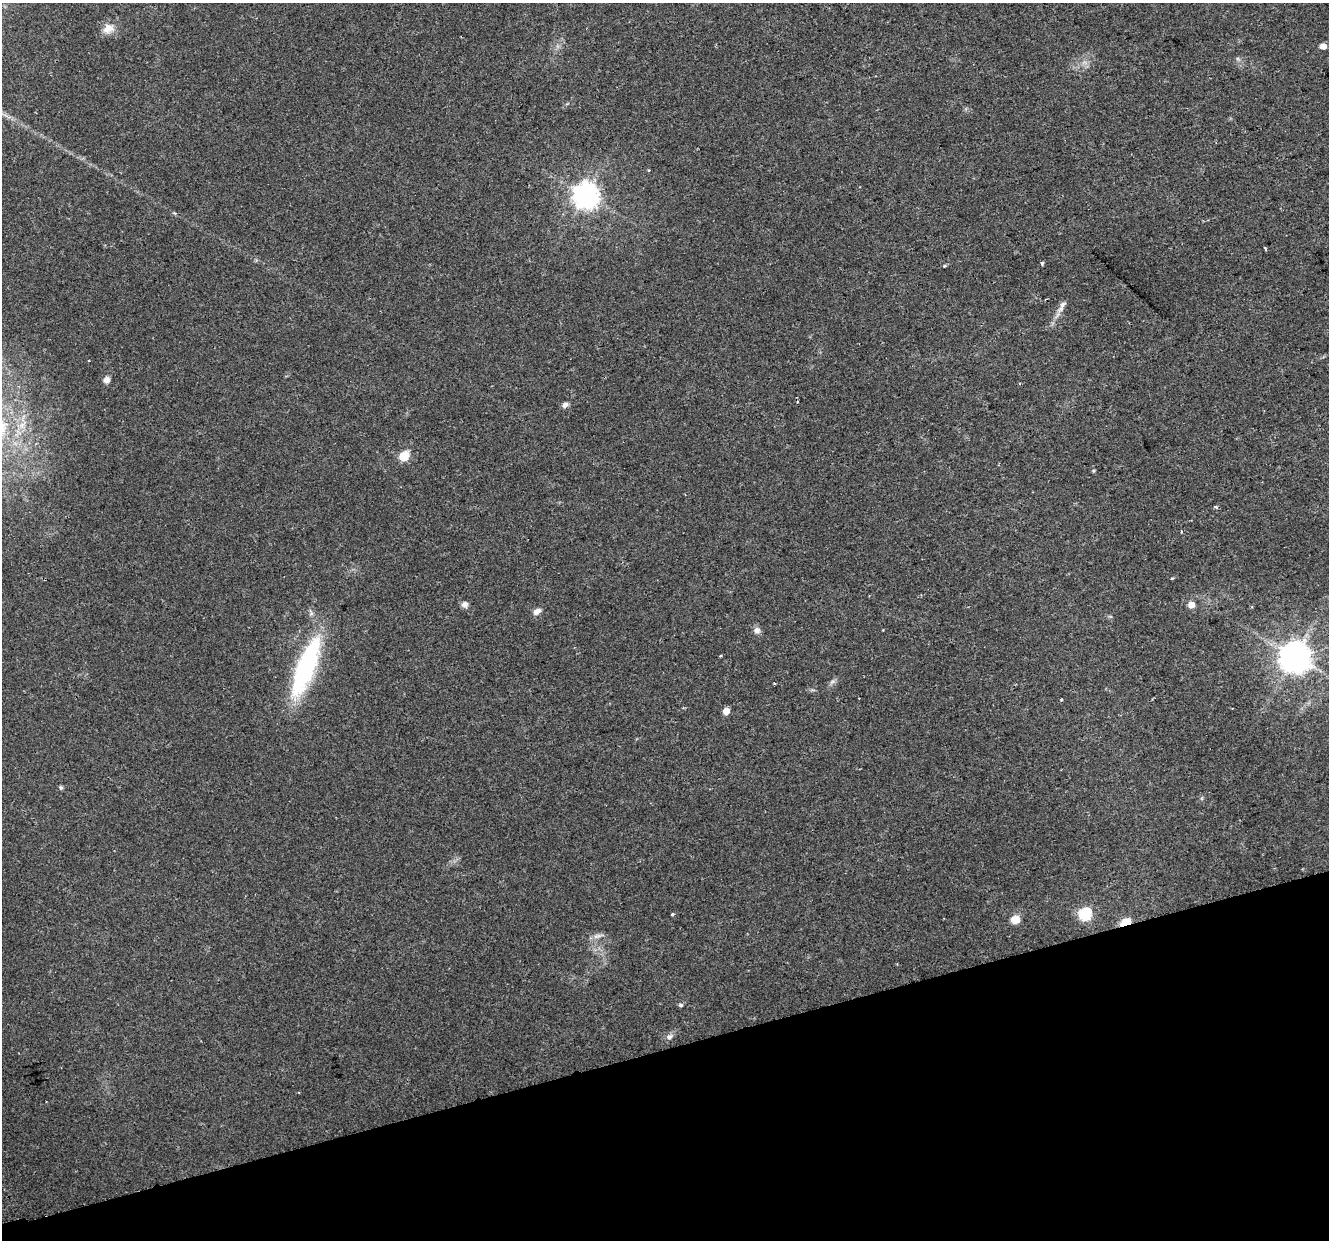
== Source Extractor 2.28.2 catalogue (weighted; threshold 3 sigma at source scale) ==
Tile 14 of 4 x 4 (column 2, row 4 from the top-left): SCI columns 1384-2710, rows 79-1316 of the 5422 x 5159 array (HDU 1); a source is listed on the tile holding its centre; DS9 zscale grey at full resolution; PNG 1331 x 1242 px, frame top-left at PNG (2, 3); no overlay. Shown black and unused: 15% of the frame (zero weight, under 2 of 3 exposures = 3% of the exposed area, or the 3 px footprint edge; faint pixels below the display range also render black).
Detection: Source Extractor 2.28.2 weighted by HDU 2 'WHT'; one run over the whole footprint, this tile lists its part. Background 0.0356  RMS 0.005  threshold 0.0226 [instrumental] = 3 sigma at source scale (4.5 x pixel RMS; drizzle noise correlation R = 1.50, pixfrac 1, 0.0396/0.0396 arcsec/px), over >= 5 px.
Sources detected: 35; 1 cosmic-ray / hot-pixel residue — not listed; the other 34 listed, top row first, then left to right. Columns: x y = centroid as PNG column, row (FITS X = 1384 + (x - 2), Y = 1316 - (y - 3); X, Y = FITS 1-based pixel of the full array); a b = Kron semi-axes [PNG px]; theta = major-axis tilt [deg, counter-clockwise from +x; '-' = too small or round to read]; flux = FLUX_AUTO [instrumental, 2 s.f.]
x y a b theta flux
108 28 16 13 28 5.2
1323 46 5 5 - 3.4
649 170 4 3 - 0.42
586 195 8 8 - 530
1265 249 4 3 - 1.1
1042 263 4 3 - 0.88
944 266 4 3 - 0.52
1062 304 12 7 54 2.3
107 380 8 7 - 2.3
565 405 8 6 37 1.9
22 425 9 7 76 3.1
404 456 6 5 - 24
1093 471 4 4 - 0.54
1216 507 6 3 -24 0.66
1181 532 3 3 - 0.65
465 604 8 8 - 2
1191 604 5 5 - 5.1
537 611 11 7 35 2.4
757 630 8 8 - 2.3
1295 657 9 9 - 880
305 667 72 19 69 70
832 682 7 4 19 1.1
774 684 3 3 - 1.1
859 698 2 2 - 0.28
1061 700 3 2 - 0.66
726 711 5 4 - 6.3
61 788 5 5 - 0.96
673 914 3 3 - 1.3
1085 914 6 6 - 65
1015 919 5 5 - 15
1126 922 8 4 26 31
597 936 11 6 15 2.2
681 1005 6 5 - 0.76
669 1037 9 7 42 1.7
Overlapping masked pixels (flux is a lower limit): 1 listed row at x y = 1126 922